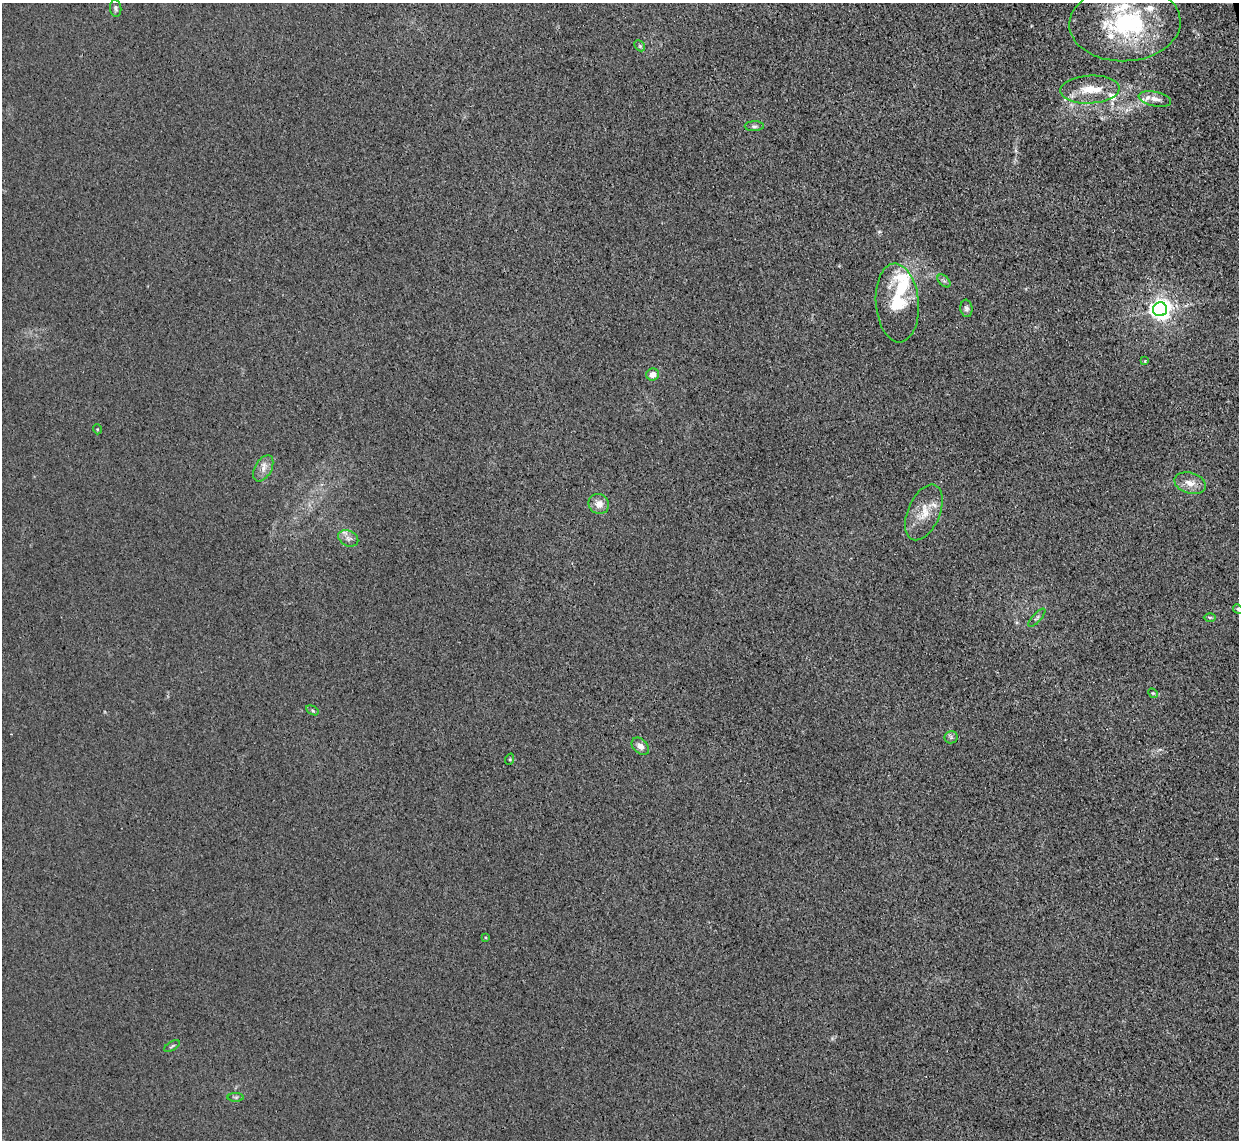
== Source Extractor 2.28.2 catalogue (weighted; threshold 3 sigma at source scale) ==
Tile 10 of 4 x 4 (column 2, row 3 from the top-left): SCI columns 1265-2501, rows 1293-2430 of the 5002 x 4979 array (HDU 1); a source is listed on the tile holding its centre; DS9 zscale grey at full resolution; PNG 1241 x 1142 px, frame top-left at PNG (2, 3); each listed source drawn as its Kron ellipse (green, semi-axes under 4 px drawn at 4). Shown black and unused: <1% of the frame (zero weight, under 3 of 4 exposures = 3% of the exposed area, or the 3 px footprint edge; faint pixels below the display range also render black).
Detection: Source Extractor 2.28.2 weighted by HDU 2 'WHT'; one run over the whole footprint, this tile lists its part. Background 0.0232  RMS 0.004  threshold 0.018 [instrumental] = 3 sigma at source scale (4.5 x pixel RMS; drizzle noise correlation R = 1.50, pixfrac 1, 0.05/0.05 arcsec/px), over >= 5 px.
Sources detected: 40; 1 inside a brighter object's white glare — neither listed nor drawn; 10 inside a brighter listed object's ellipse — not listed separately; the other 29 listed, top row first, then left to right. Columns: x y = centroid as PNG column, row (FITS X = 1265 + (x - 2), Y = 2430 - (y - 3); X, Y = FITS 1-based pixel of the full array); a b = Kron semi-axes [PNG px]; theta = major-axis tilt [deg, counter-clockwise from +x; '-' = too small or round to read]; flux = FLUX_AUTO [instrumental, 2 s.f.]
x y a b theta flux
116 8 8 5 -83 1.1
1125 23 55 38 3 51
640 46 6 4 -46 0.72
1090 90 30 14 3 9.6
1155 99 16 7 -12 3.2
754 126 9 5 1 0.89
944 281 8 4 -44 0.96
897 303 39 21 -85 18
966 308 8 6 -82 1.2
1160 309 7 7 - 270
1145 361 4 4 - 0.37
653 374 6 6 - 3.4
97 429 5 3 - 0.37
263 468 14 8 61 3
1190 483 16 10 -16 4.3
599 504 10 9 - 3.7
924 512 29 16 67 8.8
348 538 10 7 -26 2
1238 609 5 4 - 0.53
1210 617 6 4 0 0.57
1037 618 11 4 48 0.89
1153 693 5 4 - 0.49
312 710 6 4 -31 0.74
951 737 6 6 - 0.99
640 746 10 7 -44 2.2
510 759 6 3 72 0.5
485 937 4 3 - 0.48
172 1046 9 3 32 0.66
236 1097 8 4 1 0.7
Overlapping masked pixels (flux is a lower limit): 2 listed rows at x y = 1125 23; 897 303
Isophote crosses this tile's border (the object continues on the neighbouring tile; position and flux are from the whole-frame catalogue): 1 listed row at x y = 1238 609